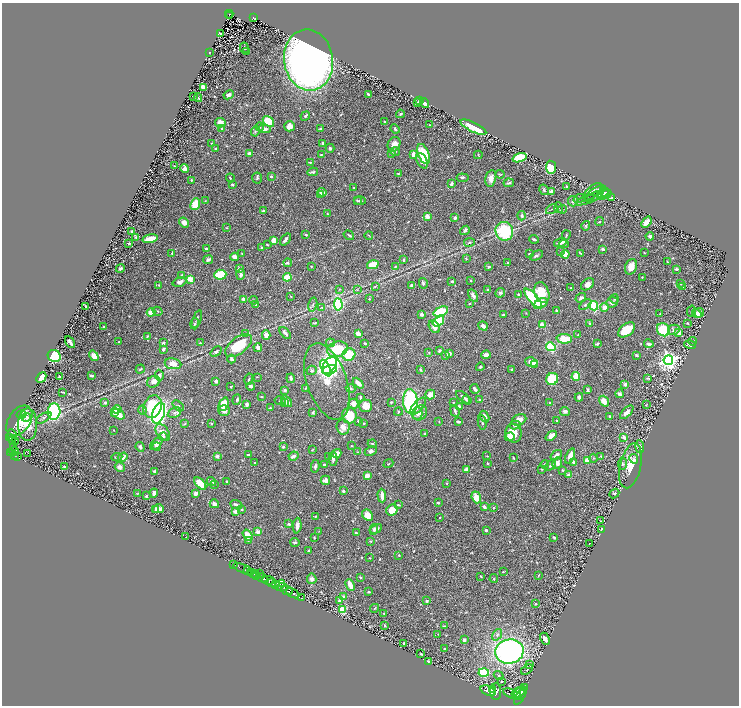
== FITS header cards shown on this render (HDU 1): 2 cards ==
NAXIS1  =                 1473
NAXIS2  =                 1407

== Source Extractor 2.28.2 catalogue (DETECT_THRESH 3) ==
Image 1473 x 1407 px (HDU 1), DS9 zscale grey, zoomed out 1/2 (1 PNG px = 2 x 2 image px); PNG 741 x 708 px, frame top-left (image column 1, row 1406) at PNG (2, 3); each listed source drawn as its Kron ellipse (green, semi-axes under 4 px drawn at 4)
Background 0.69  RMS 0.016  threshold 0.0474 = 3 sigma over >= 5 px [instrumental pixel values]
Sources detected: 697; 47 cannot appear on this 1/2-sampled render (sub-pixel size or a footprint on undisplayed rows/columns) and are neither listed nor drawn; of the other 650, the 500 brightest by FLUX_AUTO listed and drawn (150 fainter detections omitted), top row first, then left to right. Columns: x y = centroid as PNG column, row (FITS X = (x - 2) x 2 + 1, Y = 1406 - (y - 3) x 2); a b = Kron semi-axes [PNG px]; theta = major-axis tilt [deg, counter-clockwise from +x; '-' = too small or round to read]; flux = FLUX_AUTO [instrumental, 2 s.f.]
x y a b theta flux
229 14 4 2 - 89
230 16 2 1 - 24
254 18 4 3 - 130
220 33 3 2 - 2.6
244 48 5 2 - 2.4
209 52 3 2 - 2.3
246 52 3 3 - 2.3
308 60 30 24 -82 2600
203 87 3 3 - 20
368 94 3 2 - 5.1
229 95 5 4 - 12
193 97 2 2 - 3.3
198 98 4 2 - 4.7
419 101 3 3 - 2.4
417 103 4 2 - 3.4
425 103 5 3 - 24
400 114 4 2 - 3.7
305 116 5 3 - 4.8
268 121 6 4 -42 110
385 122 3 2 - 4.4
220 123 5 4 - 33
430 125 3 2 - 3.6
289 126 5 5 - 22
259 127 4 3 - 6.1
473 127 14 4 -26 72
222 128 4 3 - 3.5
264 129 6 4 2 15
321 129 3 2 - 7.1
395 129 5 3 - 5.4
255 131 5 3 - 3.6
212 143 3 2 - 2.9
323 144 3 2 - 8.3
394 144 7 6 - 27
330 148 4 3 - 5.7
215 149 3 3 - 2.4
395 151 5 4 - 4.7
392 153 3 3 - 3.5
249 154 3 2 - 16
413 154 4 3 - 20
423 154 10 5 -67 110
321 155 2 2 - 3.5
478 155 4 2 - 2.1
519 158 7 4 19 120
422 161 8 5 -66 26
310 162 3 2 - 2.6
175 166 3 2 - 2.1
551 167 6 5 - 140
185 168 4 4 - 20
313 172 5 3 - 5.1
398 174 3 3 - 3.4
500 174 4 2 - 2.3
271 176 2 2 - 5.3
230 178 4 2 - 3.4
257 178 5 5 - 5.6
462 178 6 3 -6 5
491 178 8 5 79 22
191 180 3 3 - 2.8
509 183 5 2 - 4.8
451 184 3 2 - 9.8
232 185 3 2 - 6.1
566 186 2 2 - 4.2
354 188 3 2 - 2.6
544 190 5 3 - 3.9
551 191 2 2 - 43
597 191 9 2 22 6.1
322 192 4 4 - 19
592 192 11 5 43 12
604 192 5 1 - 3.8
321 194 2 2 - 5.6
604 195 7 4 23 10
597 196 13 3 21 8.2
579 198 6 2 20 3.1
611 198 3 2 - 2
589 199 14 3 22 7.8
205 201 4 3 - 2.3
357 201 4 3 - 3.4
360 201 6 3 0 4.7
573 201 5 5 - 7.9
195 204 6 4 68 65
559 208 5 3 - 4.1
552 209 6 2 34 2.4
562 209 4 2 - 2.1
263 211 3 2 - 8.2
327 214 3 2 - 3.1
427 216 3 3 - 19
522 216 5 3 - 6
455 218 3 3 - 7.4
600 222 4 2 - 2.1
646 222 6 3 50 29
184 223 5 4 - 24
586 226 5 4 - 4.4
226 228 3 2 - 2
465 230 5 4 - 7.5
504 231 9 8 - 200
132 232 3 2 - 6.4
306 235 3 2 - 3.6
349 235 6 2 -34 4.1
566 235 5 3 - 4.2
369 236 4 2 - 2.1
650 236 4 3 - 7.7
136 237 4 3 - 4
150 239 8 3 12 52
534 239 5 2 - 5.7
273 240 4 3 - 24
285 240 7 3 51 9.9
469 242 5 4 - 4.7
129 243 2 2 - 5.4
560 243 6 3 14 16
564 244 5 4 - 4.7
267 245 3 2 - 3.2
206 248 2 2 - 6.5
262 248 3 3 - 2.4
603 249 3 3 - 5.9
561 252 4 3 - 3
172 253 4 3 - 4
242 253 3 2 - 2
529 253 3 2 - 3.1
580 253 4 2 - 3.4
644 253 2 2 - 2
565 254 4 3 - 41
536 255 7 3 27 5
235 257 4 3 - 20
466 259 4 3 - 2.7
208 260 5 3 - 7.5
403 260 3 2 - 5.5
508 262 2 2 - 3.7
668 262 2 2 - 3
288 263 4 3 - 5.3
373 265 6 4 15 70
311 266 3 2 - 1.9
395 266 3 3 - 2.3
489 267 3 3 - 4.8
631 267 8 5 70 27
120 268 4 3 - 5.5
239 269 4 3 - 15
677 269 3 2 - 5.3
181 275 3 2 - 2.4
220 275 6 5 - 88
241 275 5 3 - 10
287 277 4 3 - 84
642 277 2 2 - 2.4
190 279 3 2 - 85
452 281 3 2 - 4.4
471 281 2 2 - 2.1
180 282 7 4 19 16
423 283 5 4 - 6.2
587 284 7 5 38 16
681 284 4 3 - 2.6
159 285 3 3 - 2.7
412 285 3 3 - 7.3
375 286 4 3 - 2.6
683 287 4 3 - 3.5
570 288 3 2 - 2
340 289 3 3 - 2.7
358 290 3 3 - 2.1
487 290 3 2 - 4.2
500 293 5 4 - 7.1
542 293 10 7 -73 84
518 294 3 3 - 5.1
291 296 3 2 - 2
473 296 7 4 -58 14
533 298 12 4 -48 200
581 298 5 4 - 8.6
369 299 2 2 - 2.6
614 299 4 3 - 2.7
244 300 4 3 - 16
253 300 4 3 - 4.5
612 302 6 5 - 13
470 303 2 2 - 3.1
338 304 6 4 -85 260
541 304 7 4 31 30
255 305 3 2 - 2.5
313 305 7 2 76 4
585 305 7 4 37 6.6
86 306 3 2 - 4.8
593 306 5 4 - 180
322 307 3 3 - 3.1
604 307 4 3 - 22
556 310 4 3 - 4
158 311 5 3 - 4.3
441 311 8 4 22 160
691 311 5 3 - 3.5
151 312 4 4 - 33
526 313 4 2 - 2.1
697 313 5 4 - 25
699 313 5 4 - 19
422 314 3 2 - 11
660 314 2 2 - 2.6
504 315 4 3 - 4.9
197 319 9 3 68 5.4
438 321 6 4 35 130
315 323 4 2 - 3.1
590 323 4 3 - 3.3
687 323 2 2 - 2.2
195 324 6 3 73 3.6
542 325 4 3 - 26
483 326 5 4 - 13
104 327 4 2 - 3.1
434 327 7 5 -53 18
626 330 10 6 39 92
663 330 7 6 - 97
674 330 6 5 - 10
679 332 4 3 - 31
246 333 3 3 - 2.6
285 333 7 3 -48 11
358 334 4 3 - 15
266 335 4 4 - 22
578 335 3 2 - 2.6
147 336 3 2 - 2.6
564 339 8 5 -3 55
692 341 4 3 - 2.6
70 342 6 2 -58 10
119 342 2 2 - 2.3
163 343 3 2 - 6.1
200 343 3 2 - 2.4
331 343 4 3 - 3.9
365 343 3 2 - 5
597 343 3 3 - 3.4
649 344 5 2 - 12
238 345 16 8 38 130
690 345 6 4 -15 6.7
551 347 5 4 - 140
258 348 4 3 - 18
163 349 4 3 - 6.3
337 349 10 7 19 120
216 351 6 4 39 5.8
439 351 3 3 - 6.9
429 352 3 2 - 2.6
449 354 3 2 - 20
349 355 6 6 - 110
446 355 4 4 - 6.1
486 355 4 3 - 18
636 355 3 2 - 4.4
54 356 7 6 - 160
94 356 5 4 - 20
231 359 4 3 - 7.8
668 360 5 4 - 1600
532 362 6 4 -21 36
173 364 8 5 -8 30
535 364 2 2 - 12
329 365 10 6 54 620
480 367 4 3 - 3.6
326 368 9 4 -63 410
140 369 5 3 - 3.7
512 369 4 3 - 3.2
312 370 5 4 - 6.9
330 370 7 3 16 270
420 370 3 2 - 4.7
91 375 3 2 - 6.7
159 375 5 4 - 6.4
41 377 5 3 - 40
60 377 3 2 - 5.4
257 377 3 3 - 2
576 377 4 4 - 50
291 378 4 3 - 7.4
648 378 4 2 - 3.6
249 379 6 2 76 3.4
552 379 6 5 - 130
216 381 3 2 - 13
327 381 40 20 -71 99
154 382 7 5 25 14
358 383 6 3 -46 24
625 384 3 3 - 15
251 386 4 3 - 14
231 387 2 2 - 2.9
305 388 4 3 - 2.6
350 388 5 4 - 5.4
475 389 5 3 - 13
285 390 3 3 - 7.6
588 390 3 2 - 4.4
63 392 4 1 - 3.4
619 394 4 3 - 7.2
430 395 5 4 - 21
261 397 3 2 - 2.4
463 397 8 3 -40 8
579 397 4 3 - 7.1
360 398 3 2 - 5
237 399 5 3 - 5.7
467 400 5 3 - 3.2
480 400 3 2 - 5.2
280 401 5 3 - 3.4
287 401 6 3 -50 13
410 401 12 7 -87 320
604 401 5 4 - 28
105 402 2 2 - 14
391 402 2 2 - 3.1
453 402 3 2 - 2.3
284 403 4 4 - 22
550 403 3 2 - 2.5
224 404 7 4 67 49
247 404 3 3 - 6.9
353 404 5 4 - 19
646 405 3 2 - 2.3
178 406 7 4 -42 6.5
365 406 6 6 - 34
418 406 10 5 48 20
459 406 4 4 - 5.8
152 407 11 9 69 120
270 408 3 2 - 3.4
117 409 4 4 - 37
142 410 4 3 - 4.2
224 410 5 5 - 15
455 411 6 3 -70 7.1
565 411 5 4 - 11
54 412 8 6 84 340
114 412 3 3 - 9.2
313 412 3 2 - 5.9
398 412 4 3 - 4
627 412 8 4 46 18
159 413 11 6 71 780
174 413 7 5 27 9.5
417 413 6 5 - 12
420 413 8 6 57 16
118 414 7 4 -29 33
21 415 5 3 - 5.7
349 416 8 7 - 75
484 416 6 4 -60 13
610 416 4 3 - 3
26 417 5 4 - 8.8
44 418 8 4 31 7.1
519 420 7 5 25 23
19 421 17 11 56 64
358 421 3 2 - 4.7
557 421 3 2 - 6.1
439 422 3 2 - 2.2
458 422 4 2 - 5.7
482 422 7 3 -80 5
185 423 4 3 - 3
211 423 3 3 - 2.6
364 423 3 2 - 3.6
28 424 16 9 89 55
515 425 5 3 - 5.6
343 427 7 6 - 21
113 430 2 2 - 2.3
163 432 9 5 -53 21
513 433 9 8 - 63
425 434 3 2 - 2
12 435 6 4 -77 370
551 436 6 3 40 22
9 437 3 2 - 210
163 437 4 3 - 4.8
510 437 5 4 - 20
624 437 2 2 - 28
13 440 2 2 - 120
15 441 2 2 - 95
156 444 8 4 44 12
372 444 4 2 - 3.3
157 446 4 3 - 5.2
352 446 2 2 - 2
13 447 3 2 - 47
140 447 5 3 - 8
283 447 3 3 - 4.6
640 447 6 4 -83 7.4
312 450 3 2 - 2.2
14 451 5 4 - 390
371 451 6 4 27 8.9
358 452 4 3 - 2.5
11 453 2 2 - 260
28 453 2 1 - 3.9
337 453 5 3 - 27
15 455 3 2 - 150
248 455 2 2 - 9.4
556 455 6 3 36 11
217 456 2 2 - 30
293 456 5 3 - 15
329 456 3 2 - 4.8
487 456 4 2 - 1.9
570 456 8 4 67 26
601 456 4 3 - 3
17 457 4 2 - 200
117 457 5 3 - 5.6
123 457 5 3 - 26
513 458 3 2 - 2.8
593 458 4 3 - 3.1
333 459 7 3 89 11
634 459 5 4 - 8.8
587 461 4 4 - 34
573 462 4 4 - 6.9
254 463 3 2 - 2.5
488 463 3 2 - 3.9
557 463 6 5 - 15
388 464 5 2 - 2.4
545 464 4 4 - 5.3
622 464 6 4 82 6.6
324 465 3 2 - 6.3
550 465 6 3 50 5.9
315 466 6 3 80 7.3
630 466 23 10 76 55
64 467 2 2 - 6.5
120 467 5 4 - 9.7
467 469 4 4 - 16
541 469 3 3 - 2.1
562 470 3 3 - 3.2
154 471 4 3 - 5.1
569 475 3 2 - 22
367 476 4 3 - 26
325 480 5 4 - 15
211 481 5 3 - 5.8
227 481 2 2 - 2.8
447 483 2 2 - 2
200 484 7 3 -46 95
215 484 3 3 - 2.4
343 491 2 2 - 8.5
138 493 3 2 - 2.2
154 493 4 3 - 14
196 493 4 3 - 16
614 493 5 3 - 4
146 496 2 2 - 11
382 496 7 3 -88 21
476 497 6 4 -69 39
438 503 3 2 - 4.1
214 504 5 3 - 14
236 504 6 3 -21 9.2
398 505 3 2 - 2.4
484 507 3 2 - 11
494 508 2 2 - 4.9
156 509 4 3 - 5.6
158 509 5 4 - 21
242 510 3 3 - 4.4
392 510 6 5 - 47
235 511 4 3 - 24
368 515 6 5 - 31
315 516 2 2 - 2.2
440 517 2 2 - 1.9
601 521 4 3 - 2.3
289 524 4 2 - 3.7
297 526 8 3 85 15
376 529 6 4 29 10
601 529 4 2 - 3.7
374 530 5 4 - 11
486 530 3 2 - 6
319 531 3 3 - 2.2
258 532 2 2 - 34
356 533 2 2 - 5.4
247 535 6 4 -58 33
186 537 2 1 - 19
554 537 4 3 - 4.7
314 538 2 2 - 2.2
248 540 3 3 - 3.7
370 541 4 2 - 2.7
295 542 4 2 - 4.8
589 543 2 1 - 2
309 550 3 2 - 3.1
399 555 2 2 - 3.4
369 558 3 2 - 2
234 565 3 1 - 14
244 569 11 2 -22 210
247 571 3 2 - 240
503 572 2 2 - 2.2
251 573 2 1 - 290
253 573 5 3 - 740
259 574 2 1 - 120
256 575 2 2 - 230
538 575 4 2 - 2.4
481 576 3 2 - 2.2
360 577 3 3 - 4
262 578 6 2 -28 1300
312 579 5 4 - 13
494 579 4 3 - 3.4
268 580 7 3 -6 830
271 583 3 2 - 220
276 585 3 3 - 460
280 585 6 2 49 410
350 585 6 3 -66 46
282 587 5 2 - 210
287 590 6 2 -23 1000
368 592 3 2 - 3.1
293 593 7 3 -30 1000
343 597 2 2 - 47
301 598 2 1 - 29
339 601 2 2 - 7.6
427 601 3 3 - 6.4
536 604 3 3 - 3.1
375 608 4 2 - 3
342 610 4 4 - 50
384 613 3 3 - 2.4
385 625 3 2 - 2.6
444 626 2 2 - 3.1
438 634 2 2 - 2
497 635 6 4 53 8.2
545 639 6 3 -64 15
464 640 3 3 - 5.5
404 643 3 3 - 4.2
444 648 3 2 - 2.5
509 652 14 12 14 890
421 654 3 2 - 2.7
428 661 4 3 - 3.4
529 664 4 3 - 3
527 669 6 2 32 3
484 672 5 4 - 120
499 675 5 3 - 6.1
501 681 2 2 - 7.1
525 688 2 2 - 22
492 689 3 2 - 880
488 691 8 4 -22 3000
496 692 8 5 -90 3200
516 693 5 2 - 910
519 693 7 2 53 1000
513 694 10 4 -24 2400
520 696 10 2 61 1700
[150 fainter detections neither listed nor drawn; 47 sub-pixel or undisplayed-footprint detections neither listed nor drawn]